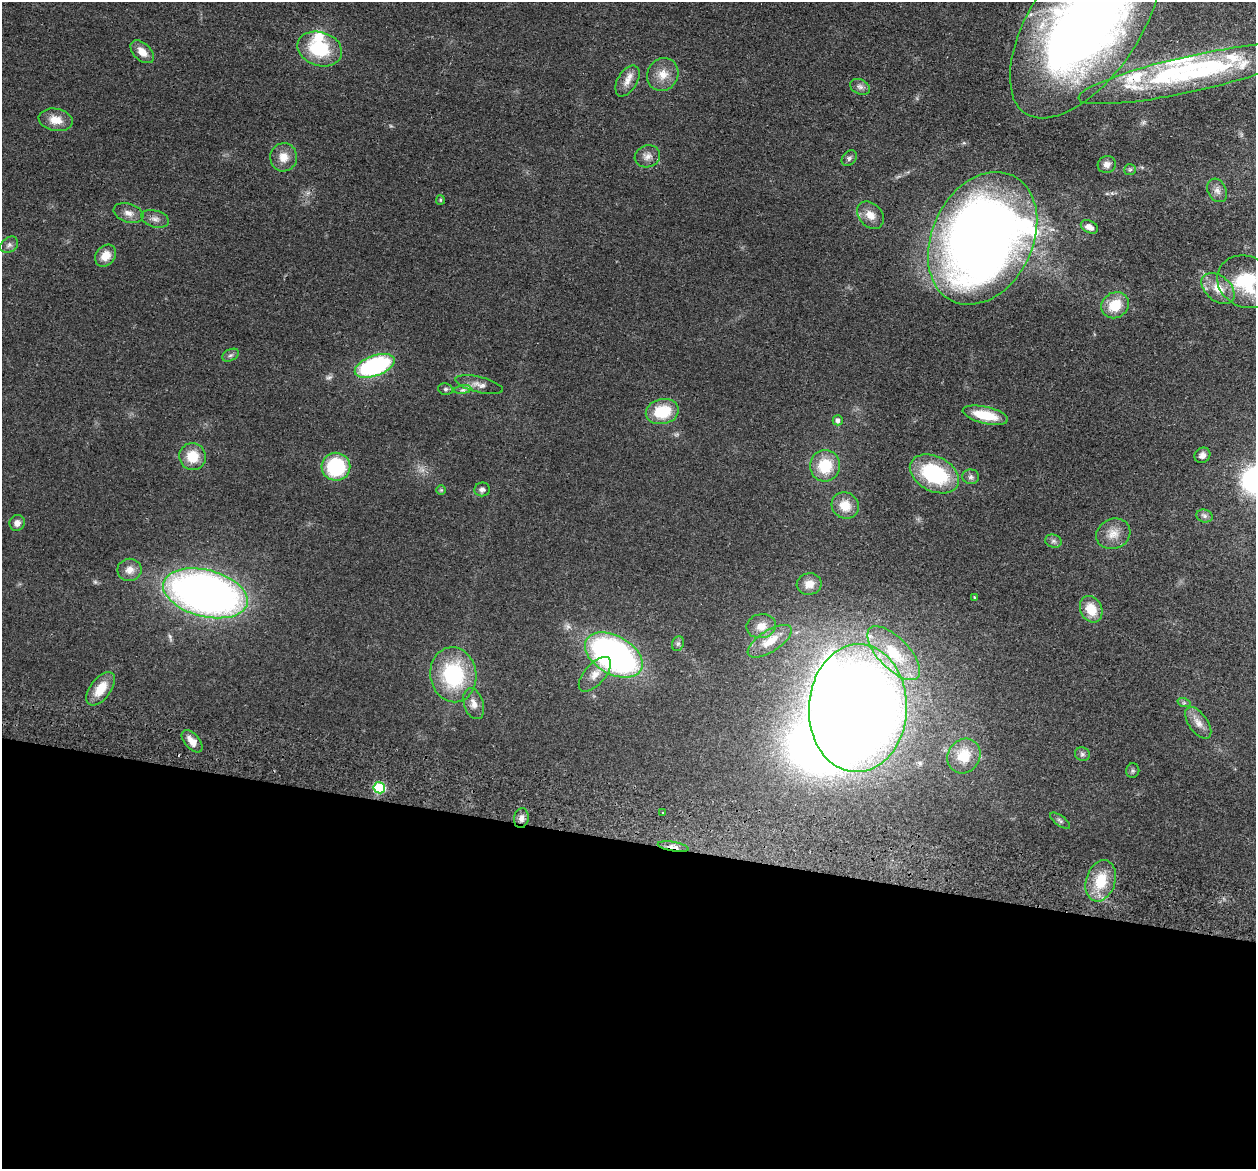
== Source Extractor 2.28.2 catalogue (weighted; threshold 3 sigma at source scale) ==
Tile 14 of 4 x 4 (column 2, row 4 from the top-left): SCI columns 1269-2522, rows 299-1465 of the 5045 x 5146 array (HDU 1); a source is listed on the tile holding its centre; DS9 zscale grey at full resolution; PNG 1258 x 1171 px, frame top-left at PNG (2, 2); each listed source drawn as its Kron ellipse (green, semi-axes under 4 px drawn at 4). Shown black and unused: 28% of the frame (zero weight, under 2 of 3 exposures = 3% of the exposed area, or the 3 px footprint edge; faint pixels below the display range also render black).
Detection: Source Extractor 2.28.2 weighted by HDU 2 'WHT'; one run over the whole footprint, this tile lists its part. Background 0.0513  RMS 0.0067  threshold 0.0299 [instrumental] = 3 sigma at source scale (4.5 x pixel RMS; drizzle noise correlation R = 1.50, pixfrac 1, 0.05/0.05 arcsec/px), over >= 5 px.
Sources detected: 85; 1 too faint to see at this stretch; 3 inside a brighter object's white glare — neither listed nor drawn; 8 inside a brighter listed object's ellipse — not listed separately; the other 73 listed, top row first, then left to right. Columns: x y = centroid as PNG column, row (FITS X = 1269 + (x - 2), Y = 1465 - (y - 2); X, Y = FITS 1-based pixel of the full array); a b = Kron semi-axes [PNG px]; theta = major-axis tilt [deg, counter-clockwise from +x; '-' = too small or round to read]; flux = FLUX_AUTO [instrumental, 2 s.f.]
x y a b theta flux
1086 22 110 55 56 660
320 49 23 17 -18 36
142 52 14 8 -44 7.1
1192 73 117 18 13 76
663 75 17 15 61 9.3
627 81 17 9 60 5.8
860 87 10 7 -26 2.8
56 120 17 11 -11 9.3
647 156 13 11 20 4.6
283 157 14 13 - 8.3
849 158 9 6 48 1.9
1107 164 9 8 - 3.9
1130 170 6 5 - 1.3
1217 190 12 9 -61 3.7
440 200 5 4 - 0.82
129 213 15 9 -18 4.8
870 215 15 11 -47 7.5
155 219 14 8 -15 3.8
1089 227 9 6 -27 4.8
983 238 70 50 64 720
9 245 9 7 36 2.5
106 256 12 9 50 9.3
1246 282 30 25 -26 39
1218 288 19 12 -40 11
1115 305 14 12 35 17
230 355 9 5 26 1.7
375 366 21 10 20 91
479 385 24 8 -14 5.2
445 389 7 5 -13 1.4
463 390 9 4 9 1.7
662 411 17 12 12 26
985 415 23 8 -13 21
838 420 5 5 - 2.3
1202 455 8 7 - 2.9
192 457 13 13 - 14
825 466 16 15 - 22
336 467 14 14 - 45
934 474 26 17 -27 56
971 477 8 7 - 2.1
482 489 8 7 - 2.4
441 490 5 5 - 0.82
845 506 14 13 - 11
1205 516 8 6 -16 2.2
17 523 8 7 - 3.5
1113 534 17 15 24 8.5
1053 541 8 6 -14 1.9
129 570 12 11 - 5.5
809 584 12 11 - 6.6
205 593 43 23 -14 410
974 597 3 3 - 0.68
1091 609 14 10 -65 13
761 626 15 12 10 8
770 641 25 10 33 13
678 644 7 6 - 1.6
894 653 34 15 -46 29
614 655 31 19 -29 240
595 674 21 10 48 7.7
453 675 27 23 -82 57
101 689 19 10 53 13
1184 703 7 4 -18 1.1
474 704 16 9 -72 5.2
858 708 64 49 87 1200
1198 723 18 9 -55 6.1
192 741 13 7 -48 6.1
1082 754 7 7 - 1.7
964 756 18 16 56 17
1133 771 7 6 - 1.4
379 788 6 5 - 50
663 812 3 2 - 0.8
521 818 10 7 80 3.4
1060 821 12 5 -36 1.7
673 847 16 4 -9 4.2
1101 881 21 14 72 20
Overlapping masked pixels (flux is a lower limit): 1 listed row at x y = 673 847
Isophote crosses this tile's border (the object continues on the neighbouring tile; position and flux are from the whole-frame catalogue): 2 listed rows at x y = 1086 22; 1246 282